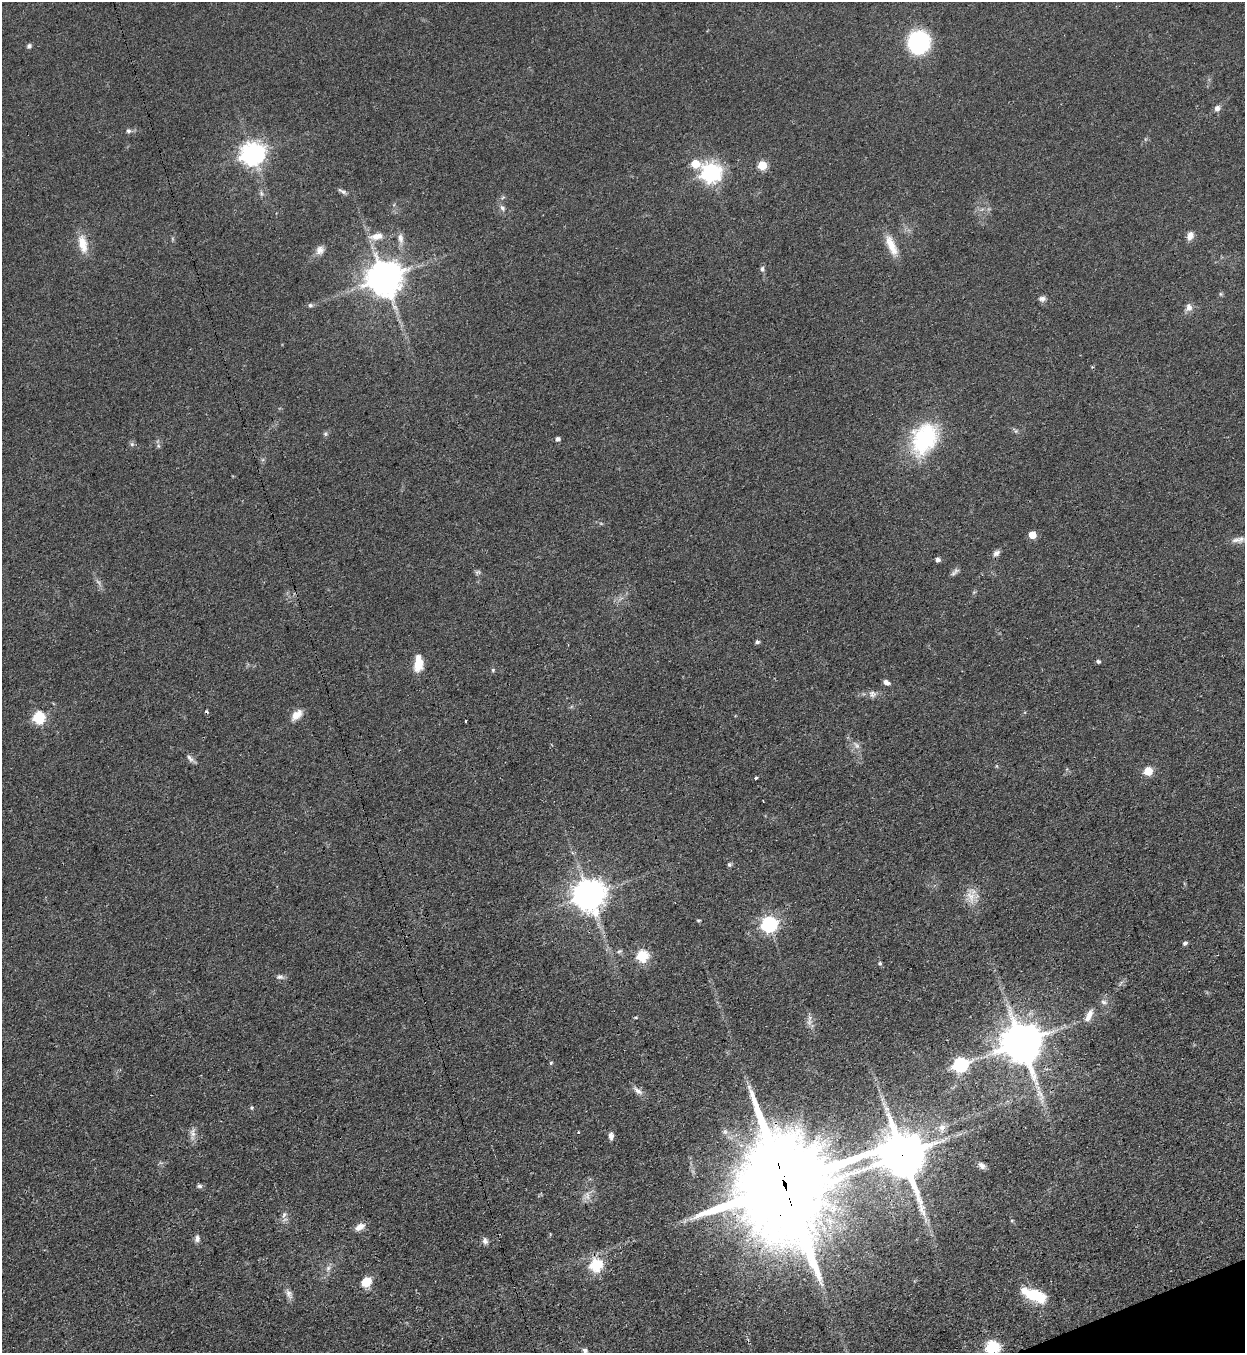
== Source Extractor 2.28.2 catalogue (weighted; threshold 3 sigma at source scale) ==
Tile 6 of 4 x 4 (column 2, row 2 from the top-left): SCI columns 1551-2793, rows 2739-4089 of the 5457 x 5478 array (HDU 1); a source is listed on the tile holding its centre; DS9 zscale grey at full resolution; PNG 1247 x 1355 px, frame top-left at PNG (2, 2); no overlay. Shown black and unused: <1% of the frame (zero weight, under 3 of 4 exposures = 5% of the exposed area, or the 3 px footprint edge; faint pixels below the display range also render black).
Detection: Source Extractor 2.28.2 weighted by HDU 2 'WHT'; one run over the whole footprint, this tile lists its part. Background 0.0524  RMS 0.0057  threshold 0.0258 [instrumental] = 3 sigma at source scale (4.5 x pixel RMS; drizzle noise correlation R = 1.50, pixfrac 1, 0.05/0.05 arcsec/px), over >= 5 px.
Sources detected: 93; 1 too faint to see at this stretch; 4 cosmic-ray / hot-pixel residue — not listed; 1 inside a brighter listed object's ellipse — not listed separately; the other 87 listed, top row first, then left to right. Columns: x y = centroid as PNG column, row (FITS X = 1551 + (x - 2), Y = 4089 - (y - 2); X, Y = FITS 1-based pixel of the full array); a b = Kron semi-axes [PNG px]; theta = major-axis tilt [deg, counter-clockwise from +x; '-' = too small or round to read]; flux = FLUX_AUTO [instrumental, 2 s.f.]
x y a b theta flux
919 42 15 14 - 85
29 46 7 5 47 1.3
1217 108 6 6 - 2.8
128 131 7 6 - 1.5
252 154 8 8 - 480
695 164 6 5 - 16
762 165 5 5 - 20
711 173 8 7 - 290
342 191 13 4 -30 1.6
261 193 7 5 -88 1.4
503 197 6 4 20 0.82
502 208 9 6 -47 2
377 236 18 9 9 6.4
1190 236 10 7 71 4.2
400 238 15 7 -79 3.6
83 244 26 11 -77 9.6
891 245 29 10 -66 9.6
320 250 12 10 52 3.4
762 269 8 5 88 1.5
384 278 10 10 - 1400
1220 294 6 4 -89 0.79
1042 299 9 6 7 2.3
310 305 7 6 - 1.2
1189 307 9 7 81 3.6
1092 367 4 3 - 0.66
325 434 6 5 - 1
557 439 5 4 - 2
924 439 39 27 62 56
132 444 6 6 - 1.2
158 446 6 5 - 0.94
1032 535 5 5 - 11
1236 540 15 6 13 3.3
996 553 9 7 35 2.3
938 560 5 4 - 2.2
478 572 8 5 4 1.2
953 573 8 6 24 1.6
757 642 5 4 - 1.5
1098 661 4 4 - 1.4
418 663 16 8 86 12
493 670 5 5 - 0.8
886 682 7 5 -32 2.4
872 694 10 9 - 2.6
297 715 16 9 45 5.6
38 717 6 6 - 57
856 745 13 6 -49 3
190 758 12 6 -47 2.2
1148 771 5 5 - 20
756 778 3 3 - 4
729 865 6 6 - 1
588 895 9 9 - 1100
971 897 19 12 -74 7.8
698 920 6 3 8 0.63
769 924 7 6 - 160
1185 943 7 5 27 1.2
619 951 7 5 21 1.2
642 956 6 6 - 53
880 963 6 5 - 0.85
280 977 10 7 -3 1.9
1103 1002 9 6 -38 1.9
1089 1015 18 7 65 5.1
636 1017 4 4 - 0.6
809 1022 11 6 76 2.7
1021 1043 12 11 - 2200
551 1063 5 4 - 0.84
960 1065 7 6 - 110
638 1091 17 6 -41 3.2
251 1108 5 5 - 0.9
942 1127 12 10 85 4.5
193 1133 15 8 -87 3.4
611 1136 8 5 -88 2.7
903 1155 15 13 -57 2600
982 1165 9 6 -43 2.6
784 1184 33 24 -75 16000
199 1186 8 5 -2 1.3
587 1196 11 9 -81 3.7
284 1215 9 5 63 1.9
1012 1221 5 3 - 0.58
360 1227 14 7 30 4.1
197 1238 9 6 81 2.1
485 1241 9 7 -70 2.1
596 1265 6 6 - 65
328 1268 8 6 86 2
366 1282 10 9 - 11
289 1294 14 8 -63 3
1036 1295 25 13 -21 20
992 1347 6 6 - 86
585 1350 6 5 - 1.6
Overlapping masked pixels (flux is a lower limit): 3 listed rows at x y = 1021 1043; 903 1155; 784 1184
Isophote crosses this tile's border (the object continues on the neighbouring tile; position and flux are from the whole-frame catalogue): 1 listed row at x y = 992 1347